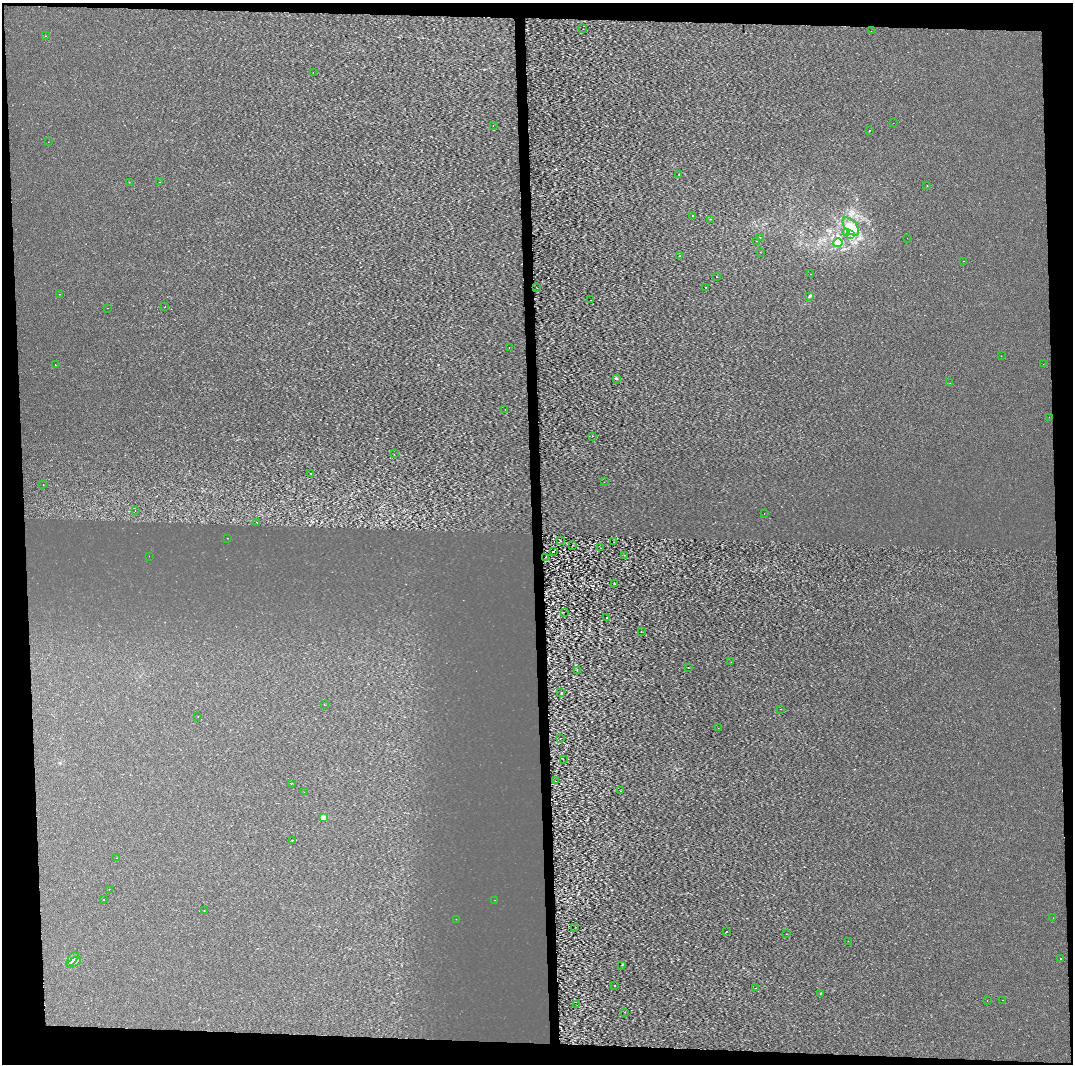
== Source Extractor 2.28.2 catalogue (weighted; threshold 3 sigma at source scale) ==
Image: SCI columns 112-4393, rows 104-4348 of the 7053 x 4355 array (HDU 1 of 3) = the unmasked area's bounding box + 8 px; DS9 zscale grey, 4 x 4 block average (1 PNG px = mean of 4 x 4 image px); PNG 1075 x 1066 px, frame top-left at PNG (2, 3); each listed source drawn as its Kron ellipse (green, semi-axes under 4 px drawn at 4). Shown black and unused: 8% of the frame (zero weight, under 2 of 3 exposures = <1% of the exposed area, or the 3 px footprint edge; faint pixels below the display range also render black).
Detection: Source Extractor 2.28.2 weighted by HDU 2 'WHT'. Background 3.28e-04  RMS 0.0027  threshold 0.0122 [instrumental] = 3 sigma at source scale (4.5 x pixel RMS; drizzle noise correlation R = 1.50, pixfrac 1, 0.0396/0.0396 arcsec/px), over >= 5 px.
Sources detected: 115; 8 cosmic-ray / hot-pixel residue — neither listed nor drawn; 2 coinciding with a brighter row at this scale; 5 inside a brighter listed object's ellipse — not listed separately; the other 100 listed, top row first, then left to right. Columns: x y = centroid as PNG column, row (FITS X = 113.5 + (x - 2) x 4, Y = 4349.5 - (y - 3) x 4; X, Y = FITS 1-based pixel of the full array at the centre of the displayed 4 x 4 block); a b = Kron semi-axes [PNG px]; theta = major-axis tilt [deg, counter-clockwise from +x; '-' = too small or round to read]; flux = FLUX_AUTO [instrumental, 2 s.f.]
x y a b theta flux
583 29 2 2 - 0.32
871 31 2 2 - 0.19
45 36 2 2 - 1.3
313 72 2 2 - 0.31
893 123 2 2 - 0.27
493 125 2 2 - 0.86
869 130 2 2 - 0.66
48 142 2 2 - 0.43
679 174 2 2 - 0.79
129 182 2 2 - 0.28
160 182 2 2 - 1.4
927 186 2 2 - 0.51
693 216 2 2 - 0.76
710 219 2 2 - 0.37
851 226 11 6 -52 14
846 233 3 2 - 1.4
850 235 2 2 - 1.9
760 237 2 2 - 0.34
907 238 2 2 - 0.54
756 241 2 2 - 0.28
838 243 5 3 - 4.5
760 252 2 2 - 0.37
679 256 2 2 - 0.49
963 261 2 2 - 0.93
811 274 2 2 - 0.24
716 277 2 2 - 0.49
537 288 2 2 - 0.38
706 288 2 2 - 0.65
59 294 2 2 - 0.27
809 296 3 2 - 1.6
590 300 2 2 - 0.78
165 307 2 2 - 2.4
107 308 2 2 - 1.2
509 347 2 2 - 0.51
1001 356 2 2 - 0.52
1043 364 2 2 - 0.29
55 365 2 2 - 0.73
616 378 2 2 - 3.9
950 383 2 2 - 0.29
505 409 2 2 - 0.36
1049 417 2 2 - 0.25
592 436 2 2 - 0.43
394 454 2 2 - 0.38
310 473 2 2 - 0.75
604 482 2 2 - 0.23
43 485 2 2 - 0.36
135 510 2 2 - 0.22
764 514 2 2 - 0.29
257 522 2 2 - 0.79
228 538 2 2 - 0.28
560 541 2 2 - 0.48
614 542 2 2 - 0.85
572 545 2 2 - 0.34
601 548 2 2 - 0.37
553 552 2 2 - 0.48
624 555 2 2 - 0.42
149 556 2 2 - 0.67
545 557 2 2 - 1.6
614 584 2 2 - 0.56
564 612 2 2 - 0.23
606 617 2 2 - 1.7
641 632 2 2 - 0.68
731 662 2 2 - 0.27
688 668 2 2 - 0.9
577 670 2 2 - 0.38
561 693 2 2 - 1.5
324 705 2 2 - 0.37
780 709 2 2 - 0.45
198 717 2 2 - 0.37
718 728 2 2 - 0.2
560 738 2 2 - 4.3
563 759 2 2 - 0.48
555 781 2 2 - 0.44
291 783 2 2 - 2.6
620 791 2 2 - 0.31
304 792 2 2 - 0.27
323 818 2 2 - 36
293 840 2 2 - 0.33
117 858 2 2 - 0.77
109 889 2 2 - 0.45
103 900 2 2 - 3.1
494 900 2 2 - 0.21
204 910 2 2 - 0.36
1053 918 2 2 - 0.28
456 919 2 2 - 0.34
575 927 2 2 - 0.33
726 932 2 2 - 3.2
786 934 2 2 - 0.38
848 941 2 2 - 1.9
72 959 9 3 54 6
1060 959 2 2 - 1.7
74 962 7 3 31 5
621 965 2 2 - 0.65
614 986 2 2 - 0.73
756 988 2 2 - 2.1
821 993 2 2 - 1.2
987 1000 2 2 - 0.59
1002 1000 2 2 - 0.38
577 1005 2 2 - 0.53
624 1012 2 2 - 0.3
Diffuse or blended objects may show on this block-average render without a row.